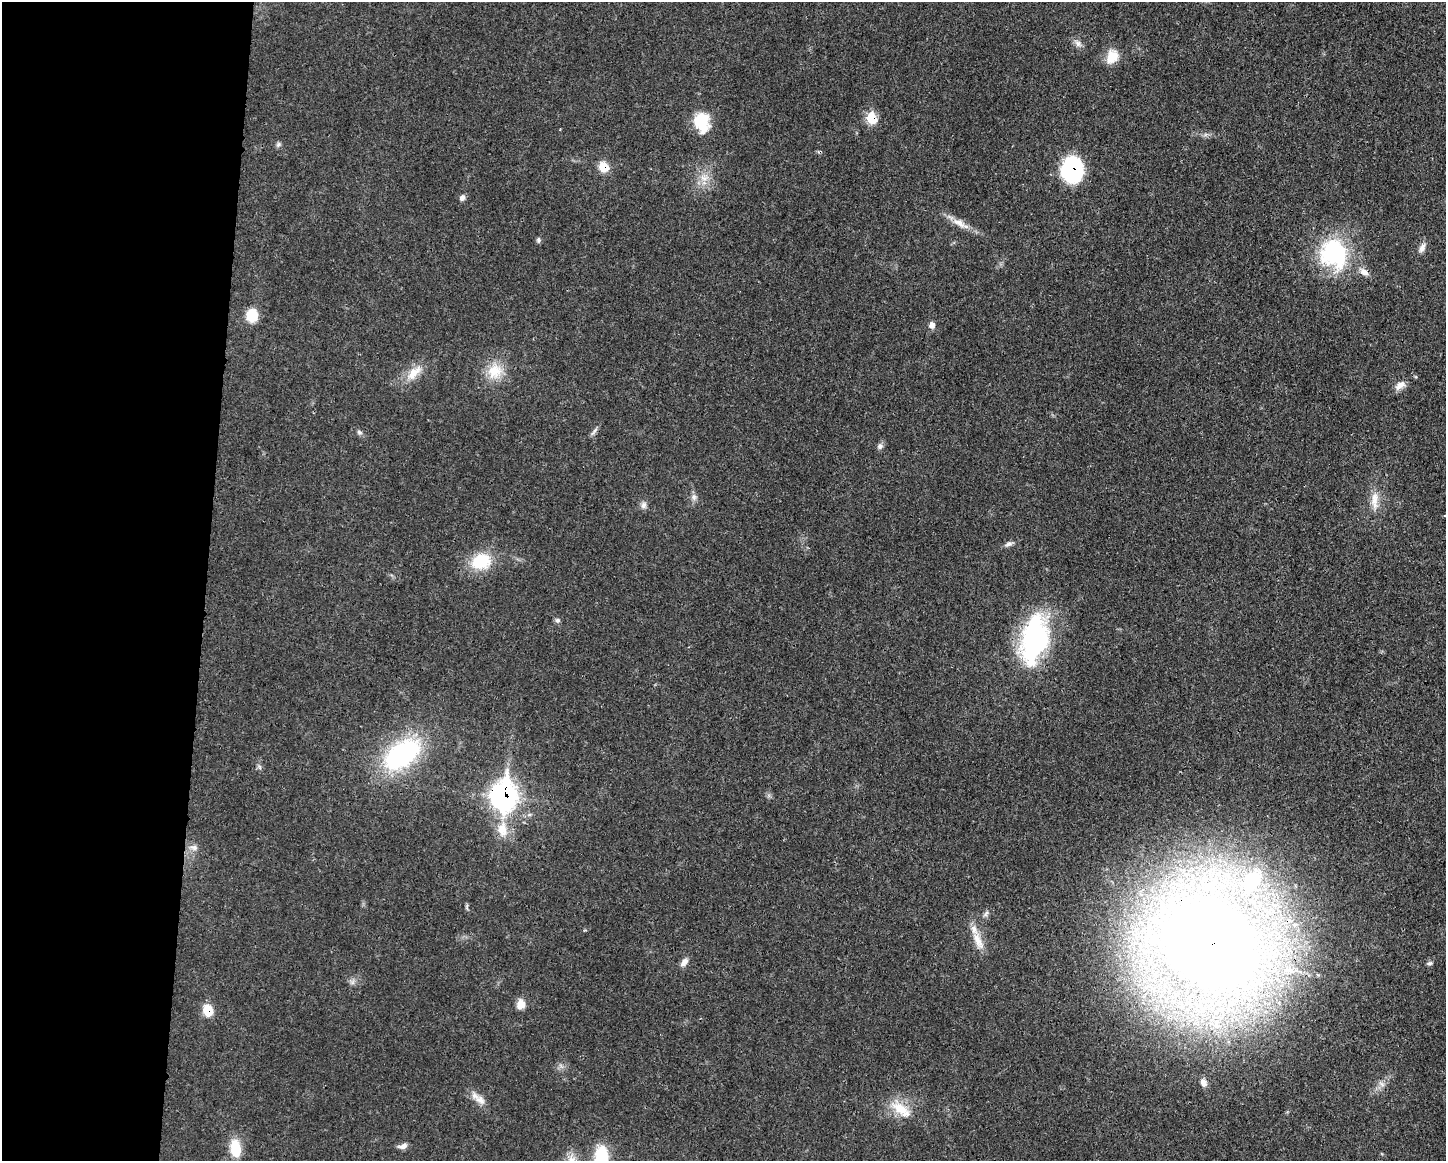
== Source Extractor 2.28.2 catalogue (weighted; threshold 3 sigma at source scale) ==
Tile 4 of 3 x 4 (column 1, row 2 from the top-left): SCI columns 115-1558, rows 2331-3489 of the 4673 x 4659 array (HDU 1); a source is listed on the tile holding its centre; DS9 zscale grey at full resolution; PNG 1448 x 1163 px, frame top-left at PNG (2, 2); no overlay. Shown black and unused: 14% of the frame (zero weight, under 3 of 4 exposures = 1% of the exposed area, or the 3 px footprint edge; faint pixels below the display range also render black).
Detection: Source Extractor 2.28.2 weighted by HDU 2 'WHT'; one run over the whole footprint, this tile lists its part. Background 0.0207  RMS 0.0023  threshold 0.0103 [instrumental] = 3 sigma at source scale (4.5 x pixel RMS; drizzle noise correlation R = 1.50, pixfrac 1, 0.05/0.05 arcsec/px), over >= 5 px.
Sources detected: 51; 2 inside a brighter listed object's ellipse — not listed separately; the other 49 listed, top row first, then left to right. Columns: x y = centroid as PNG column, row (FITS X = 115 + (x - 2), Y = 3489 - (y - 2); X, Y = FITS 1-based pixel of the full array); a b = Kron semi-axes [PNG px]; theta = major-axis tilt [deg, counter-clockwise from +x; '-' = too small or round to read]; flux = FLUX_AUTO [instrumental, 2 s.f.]
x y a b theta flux
1078 43 11 7 -46 1
1112 57 17 13 62 3.9
871 118 10 8 -65 6.3
701 121 20 14 -78 8.7
278 144 8 5 55 0.51
603 167 11 10 - 3.4
1072 169 23 18 89 22
704 178 12 7 -1 1.7
462 198 8 6 56 0.78
959 223 23 10 -28 2.7
538 240 7 5 50 0.47
1422 248 13 7 66 1.3
1334 253 33 30 -56 26
1364 272 14 8 -35 1.5
252 315 13 11 87 5.2
932 325 9 8 - 1
495 371 23 19 50 5.7
414 373 26 11 44 3.9
1400 385 16 8 37 1.7
594 431 15 3 53 0.67
359 432 7 5 -17 0.52
880 446 9 7 46 0.76
694 497 9 7 -89 0.89
1375 501 27 10 -89 3.3
644 505 9 7 77 0.94
1009 544 10 6 18 0.81
481 561 26 20 21 8.6
557 620 7 5 -1 0.54
1035 639 48 25 79 42
402 754 45 25 37 32
504 796 14 10 87 150
502 829 23 14 -84 4.7
194 847 11 8 -11 1.2
1251 881 55 36 42 35
986 914 10 5 55 0.63
978 941 27 10 -66 3.3
1210 943 48 42 -45 770
684 962 12 7 48 1.3
1430 963 7 5 16 0.47
353 982 7 4 71 0.58
521 1004 10 8 81 2.5
208 1011 11 8 -73 4.7
1203 1082 9 7 -74 1.3
1382 1084 8 4 -37 0.63
480 1100 17 10 -42 2.1
901 1109 32 13 -38 5.6
403 1146 11 6 17 1.1
235 1148 20 12 -82 5.7
601 1156 22 14 89 9.6
Overlapping masked pixels (flux is a lower limit): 7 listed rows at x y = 871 118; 603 167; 1072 169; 1364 272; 504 796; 1210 943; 208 1011
Isophote crosses this tile's border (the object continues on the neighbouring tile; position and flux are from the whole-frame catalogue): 1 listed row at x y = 601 1156